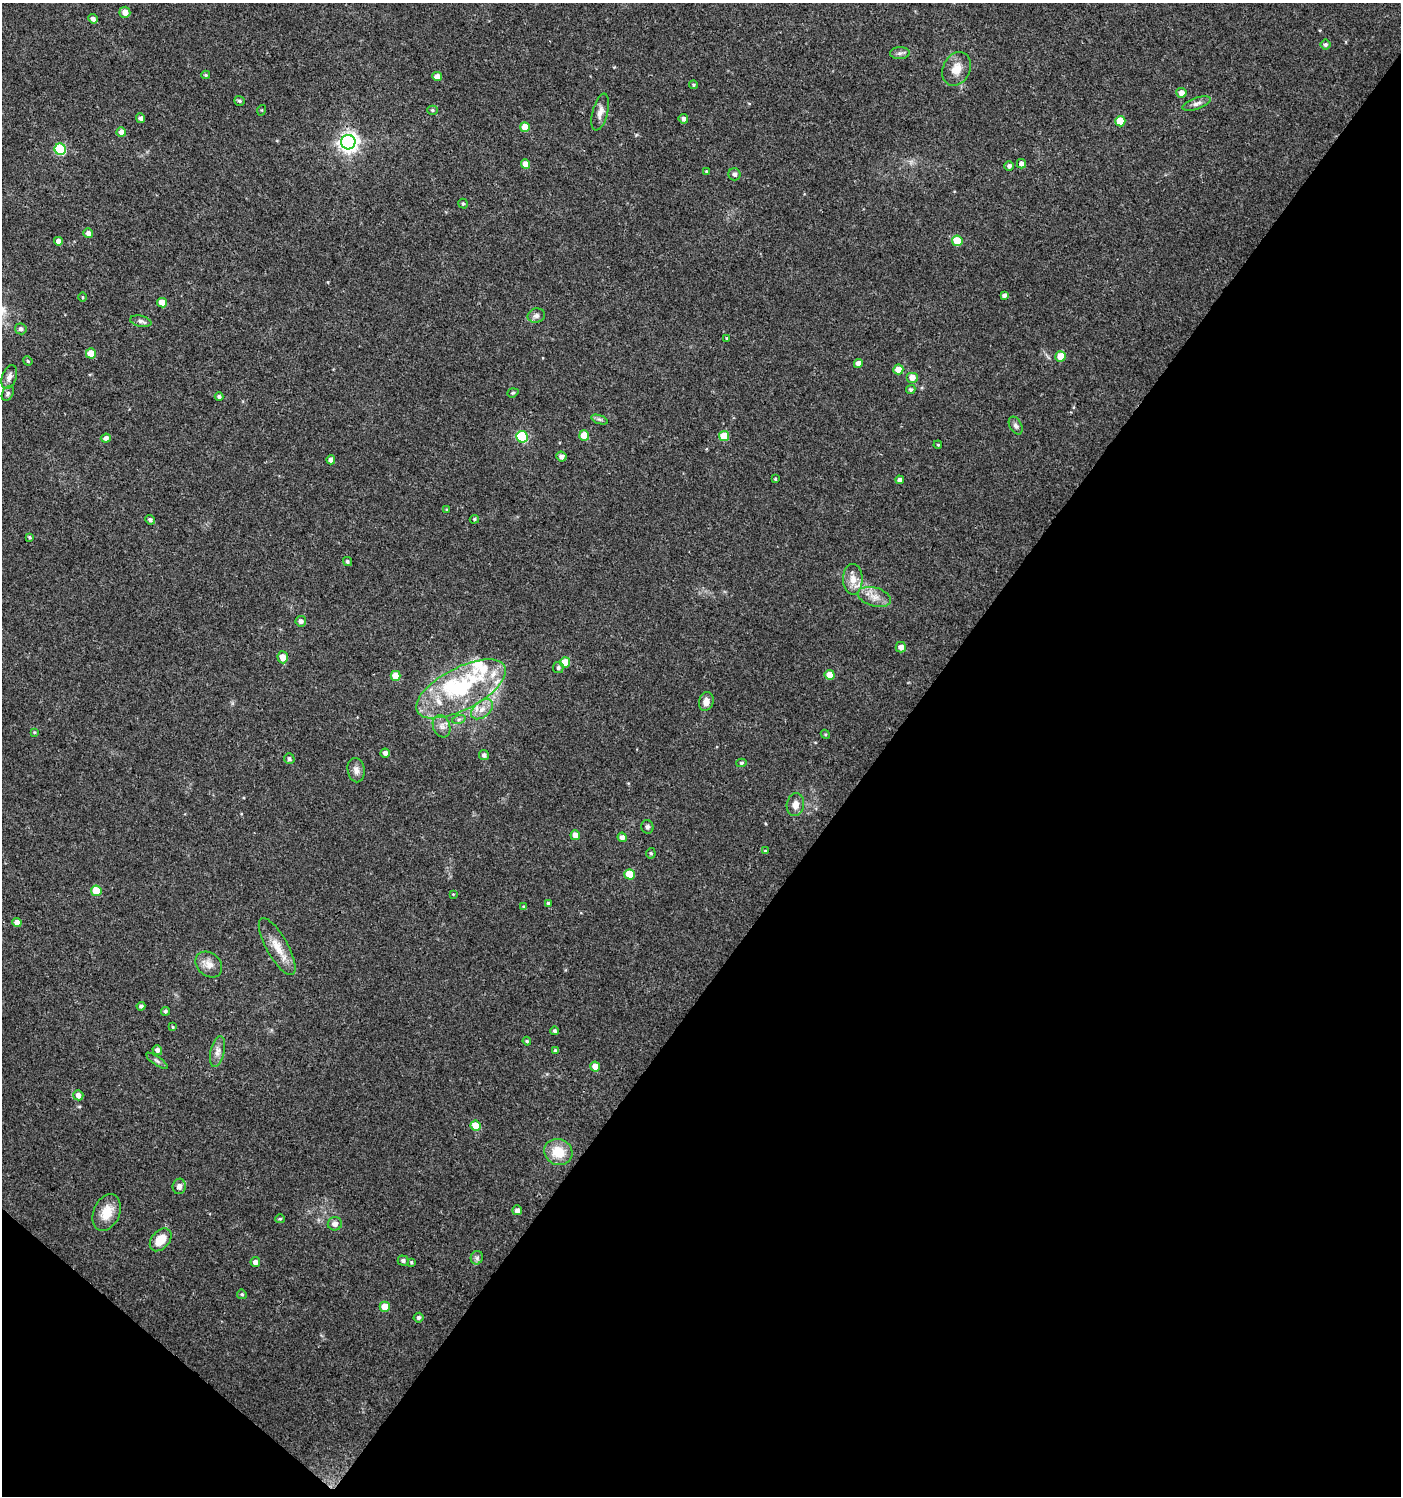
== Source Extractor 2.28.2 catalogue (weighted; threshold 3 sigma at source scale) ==
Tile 15 of 4 x 4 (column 3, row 4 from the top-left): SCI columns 3042-4440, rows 2-1495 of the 6017 x 5984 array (HDU 1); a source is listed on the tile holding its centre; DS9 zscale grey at full resolution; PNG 1403 x 1498 px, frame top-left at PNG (2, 3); each listed source drawn as its Kron ellipse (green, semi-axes under 4 px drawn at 4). Shown black and unused: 39% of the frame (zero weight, under 3 of 4 exposures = <1% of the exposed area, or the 3 px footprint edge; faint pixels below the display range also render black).
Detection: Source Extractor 2.28.2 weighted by HDU 2 'WHT'; one run over the whole footprint, this tile lists its part. Background 0.0233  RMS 0.004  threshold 0.0179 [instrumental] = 3 sigma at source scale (4.5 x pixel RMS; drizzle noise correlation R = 1.50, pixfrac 1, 0.0396/0.0396 arcsec/px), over >= 5 px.
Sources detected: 133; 2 inside a brighter object's white glare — neither listed nor drawn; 6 inside a brighter listed object's ellipse — not listed separately; the other 125 listed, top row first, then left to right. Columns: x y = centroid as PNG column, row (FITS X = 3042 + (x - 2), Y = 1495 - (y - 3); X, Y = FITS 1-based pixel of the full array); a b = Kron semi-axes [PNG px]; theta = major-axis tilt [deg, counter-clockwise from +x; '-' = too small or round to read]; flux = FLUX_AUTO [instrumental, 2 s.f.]
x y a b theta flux
125 12 5 5 - 3.1
93 19 5 4 - 1.5
1325 45 5 5 - 0.96
900 53 10 6 3 1.3
957 69 17 13 64 5.5
206 75 4 3 - 0.5
437 76 5 4 - 2.9
693 85 4 4 - 0.53
1181 93 5 5 - 2.6
239 101 5 5 - 0.71
1197 104 15 5 20 1.6
262 110 5 3 - 0.33
432 110 5 4 - 0.54
600 112 19 7 75 2.7
140 118 5 4 - 1.2
683 119 5 4 - 1.3
1120 121 5 5 - 10
525 127 5 4 - 5.2
121 132 5 4 - 2.1
348 142 7 7 - 210
60 149 6 5 - 31
525 164 4 4 - 3.8
1021 164 5 4 - 1.8
1009 166 5 5 - 1.2
706 171 3 3 - 0.36
734 174 6 6 - 1.3
463 204 5 4 - 0.64
88 233 5 4 - 1.8
58 241 4 4 - 2.2
957 241 5 5 - 9.9
1004 295 4 3 - 1.1
82 297 5 3 - 0.38
162 303 5 4 - 4.4
536 316 9 7 12 1.6
141 321 11 5 -13 1.3
21 329 6 5 - 1.1
727 338 3 3 - 0.41
91 353 5 5 - 8.4
1061 356 5 5 - 6.4
28 361 5 4 - 0.46
858 363 4 4 - 2.9
898 369 5 5 - 4.5
9 377 12 7 71 2.1
912 377 6 5 - 3
911 389 5 4 - 0.72
8 393 8 5 62 0.93
513 393 6 4 20 0.51
219 397 4 4 - 0.95
599 419 9 4 -19 0.83
1016 426 9 6 -63 1.2
584 435 5 5 - 5.7
724 436 5 5 - 9.6
522 437 6 5 - 28
106 438 5 4 - 1.6
938 445 4 3 - 0.32
561 457 5 5 - 1.8
331 460 4 4 - 1.7
775 479 4 3 - 0.45
900 480 4 4 - 1.5
447 510 4 4 - 0.41
474 519 4 4 - 0.54
150 520 5 4 - 1
30 537 4 3 - 0.46
347 561 5 4 - 0.74
853 579 15 10 -88 4.2
874 597 17 9 -15 3.9
301 621 5 5 - 1.5
901 647 5 5 - 2.6
283 657 6 5 - 4
565 662 5 5 - 7.8
558 668 5 5 - 0.83
830 675 5 5 - 5.6
396 676 5 5 - 6.5
461 689 49 21 27 32
706 701 10 7 74 3
482 709 12 8 39 3.2
459 719 7 4 18 0.79
441 726 11 8 -69 2.3
34 732 4 3 - 0.4
825 734 5 3 - 0.42
385 753 4 4 - 1.7
484 755 5 5 - 1.1
289 759 5 5 - 0.94
741 763 5 4 - 0.67
356 770 12 8 -80 2.1
795 805 11 8 79 2.8
647 827 7 6 - 0.87
575 835 5 5 - 3.2
622 837 5 4 - 1.7
765 851 4 4 - 0.51
651 853 5 4 - 0.61
630 874 5 5 - 11
96 891 5 5 - 10
453 894 4 3 - 0.32
549 903 4 3 - 4.3
524 907 4 3 - 0.81
17 922 4 4 - 2
277 947 32 11 -61 6.7
209 964 15 11 -41 3.5
141 1006 4 4 - 0.87
165 1011 4 4 - 0.69
173 1027 3 3 - 0.34
555 1031 4 4 - 0.82
527 1041 4 4 - 0.44
157 1050 5 4 - 1.4
555 1051 3 3 - 0.82
217 1052 16 7 77 2.5
157 1061 13 4 -34 0.97
595 1067 5 5 - 4
78 1095 5 5 - 2.2
476 1126 5 5 - 7.7
558 1152 14 13 - 8.9
179 1186 8 6 80 2
517 1210 5 5 - 1.8
107 1212 19 13 68 7.2
280 1219 5 4 - 0.45
335 1224 7 7 - 2.1
161 1240 13 9 49 6.7
477 1258 7 6 - 1
403 1261 5 5 - 1.2
255 1262 5 5 - 1.7
411 1262 4 3 - 0.42
242 1294 5 4 - 0.62
385 1307 5 5 - 6.6
418 1318 5 5 - 0.88